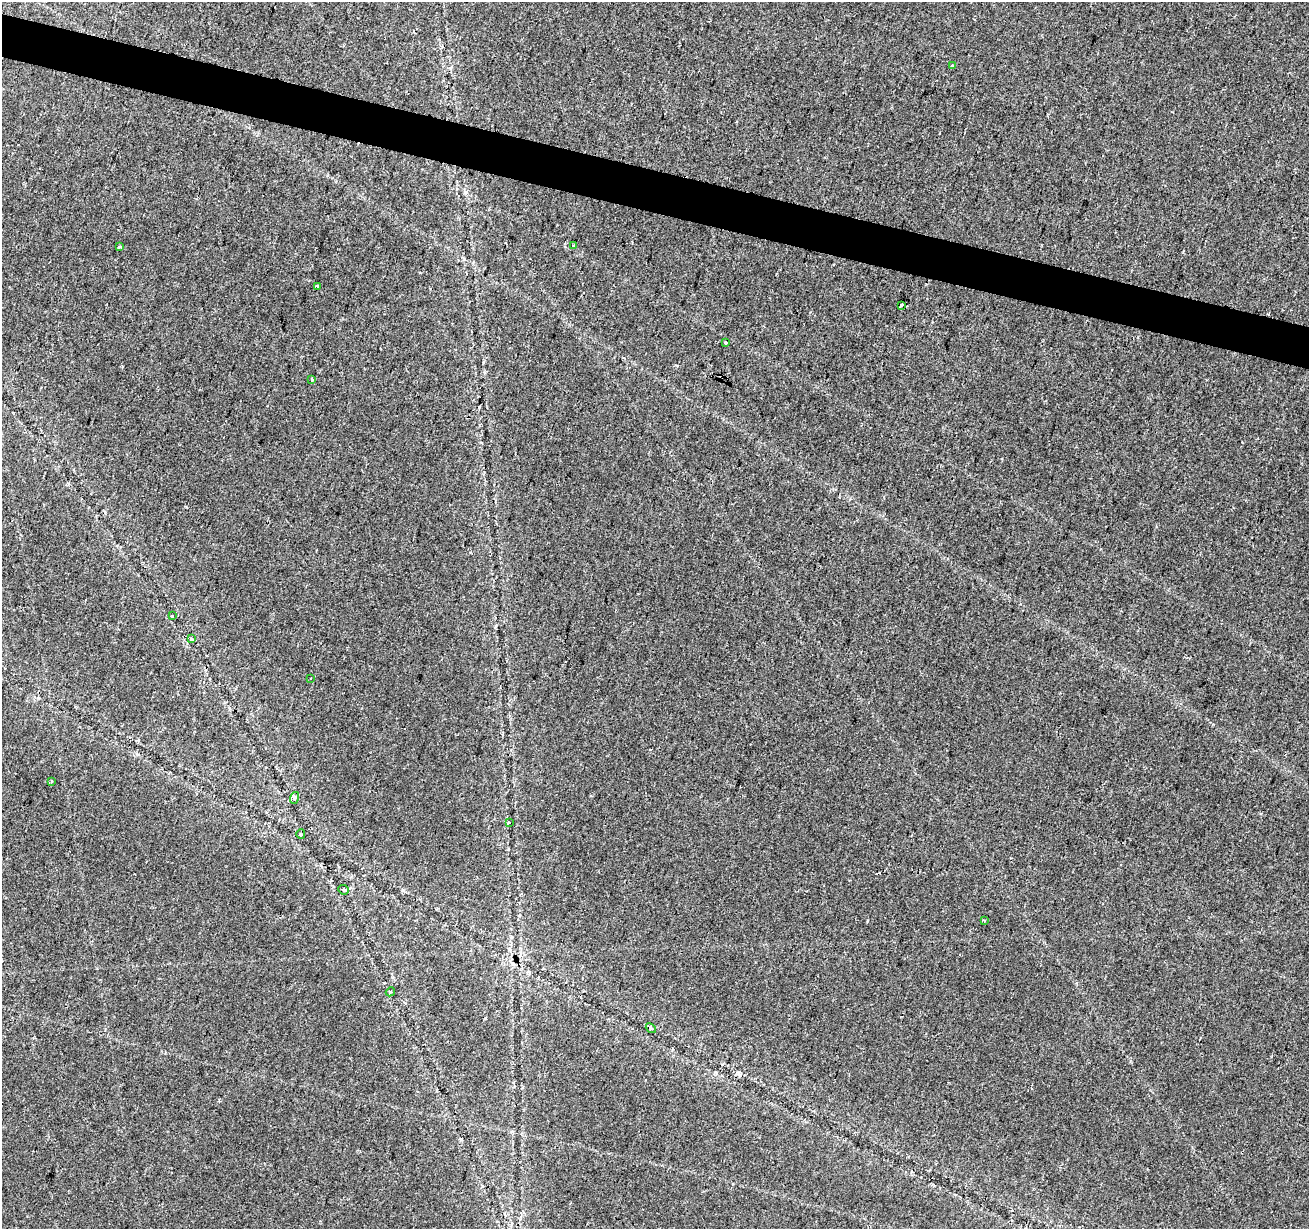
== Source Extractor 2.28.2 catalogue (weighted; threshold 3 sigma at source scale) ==
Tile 11 of 4 x 4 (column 3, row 3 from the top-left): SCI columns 2623-3929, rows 1514-2740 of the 5255 x 5425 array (HDU 1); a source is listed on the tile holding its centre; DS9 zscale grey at full resolution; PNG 1311 x 1231 px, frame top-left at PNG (2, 2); each listed source drawn as its Kron ellipse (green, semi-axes under 4 px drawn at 4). Shown black and unused: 3% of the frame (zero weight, under 2 of 3 exposures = <1% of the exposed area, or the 3 px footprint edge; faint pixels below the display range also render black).
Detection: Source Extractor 2.28.2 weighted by HDU 2 'WHT'; one run over the whole footprint, this tile lists its part. Background 0.0227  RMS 0.0036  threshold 0.0163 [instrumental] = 3 sigma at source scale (4.5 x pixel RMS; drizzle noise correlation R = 1.50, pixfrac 1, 0.0396/0.0396 arcsec/px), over >= 5 px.
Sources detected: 22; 4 cosmic-ray / hot-pixel residue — neither listed nor drawn; the other 18 listed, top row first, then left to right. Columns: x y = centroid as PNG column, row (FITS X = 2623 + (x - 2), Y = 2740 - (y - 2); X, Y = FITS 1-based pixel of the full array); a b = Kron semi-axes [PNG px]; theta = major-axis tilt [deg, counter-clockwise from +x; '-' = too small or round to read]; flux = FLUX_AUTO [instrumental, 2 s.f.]
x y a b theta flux
952 66 3 3 - 1.8
573 246 3 2 - 0.49
119 247 3 3 - 0.58
318 286 4 3 - 2.5
901 306 4 3 - 2.3
726 343 3 2 - 0.43
312 379 3 3 - 2.3
172 616 3 3 - 1.3
191 639 3 3 - 1.6
311 679 3 2 - 0.55
51 782 3 3 - 0.52
294 798 6 3 72 0.6
509 822 3 3 - 0.4
301 834 5 4 - 0.45
344 890 6 4 -21 0.85
984 920 4 3 - 0.44
390 992 5 3 - 0.44
651 1028 5 4 - 0.57
Unlisted compact peaks at least as high as the median listed source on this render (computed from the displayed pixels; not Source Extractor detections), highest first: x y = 186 507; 867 921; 483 362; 1213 724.